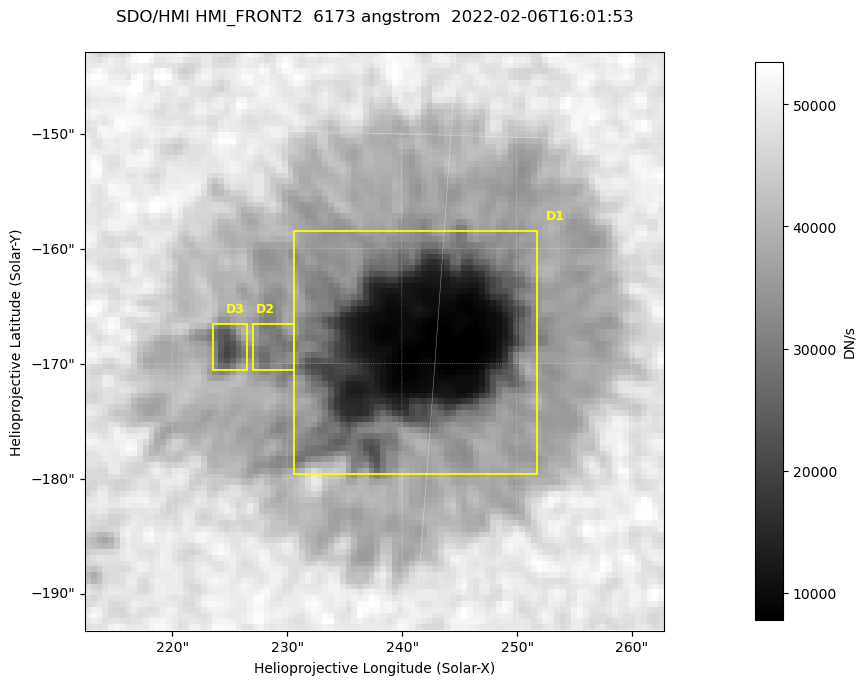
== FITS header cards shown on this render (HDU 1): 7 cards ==
TELESCOP= 'SDO/HMI '           / Telescope
INSTRUME= 'HMI_FRONT2'         / For HMI: HMI_SIDE1, HMI_FRONT2, or HMI_COMBINED
WAVELNTH=                6173. / [angstrom] Wavelength
DATE-OBS= '2022-02-06T16:01:53.500' / [ISO] Observation date {DATE__OBS}
CTYPE1  = 'HPLN-TAN'           / CTYPE1: HPLN
CTYPE2  = 'HPLT-TAN'           / CTYPE2: HPLT
BUNIT   = 'DN/s    '           / Physical Units

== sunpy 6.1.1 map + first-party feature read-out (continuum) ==
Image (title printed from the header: SDO/HMI HMI_FRONT2  6173 angstrom  2022-02-06T16:01:53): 100 x 100 px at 0.504 arcsec/px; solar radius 973 arcsec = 1931 px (partial field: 0.1% of the solar disc is inside the frame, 100% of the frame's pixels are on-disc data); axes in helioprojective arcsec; data unit DN/s (BUNIT, on the colour bar)
Orientation: roll -0.0702 deg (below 1 deg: not rotated)
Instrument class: CONTINUUM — white-light / continuum photospheric image (CONTENT/OBS_TYPE)
Dark features (sunspots / pores): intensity divided by the frame's on-disc median (partial field: no limb-darkening profile); reference = the frame's on-disc median (the 8%-of-disc-diameter window exceeds this field); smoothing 3 px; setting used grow <= 0.7, no closing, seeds <= 0.7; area >= 9 px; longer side >= 3 px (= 1.5 arcsec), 3 px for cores <= 0.7; partial field; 3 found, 3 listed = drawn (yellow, D1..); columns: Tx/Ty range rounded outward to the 2 arcsec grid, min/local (2 s.f., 1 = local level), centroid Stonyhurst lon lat
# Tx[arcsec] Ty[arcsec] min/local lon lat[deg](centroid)
D1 230..252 -180..-158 0.14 +15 -16
D2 222..228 -172..-166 0.5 +14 -16
D3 226..232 -172..-166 0.66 +14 -16